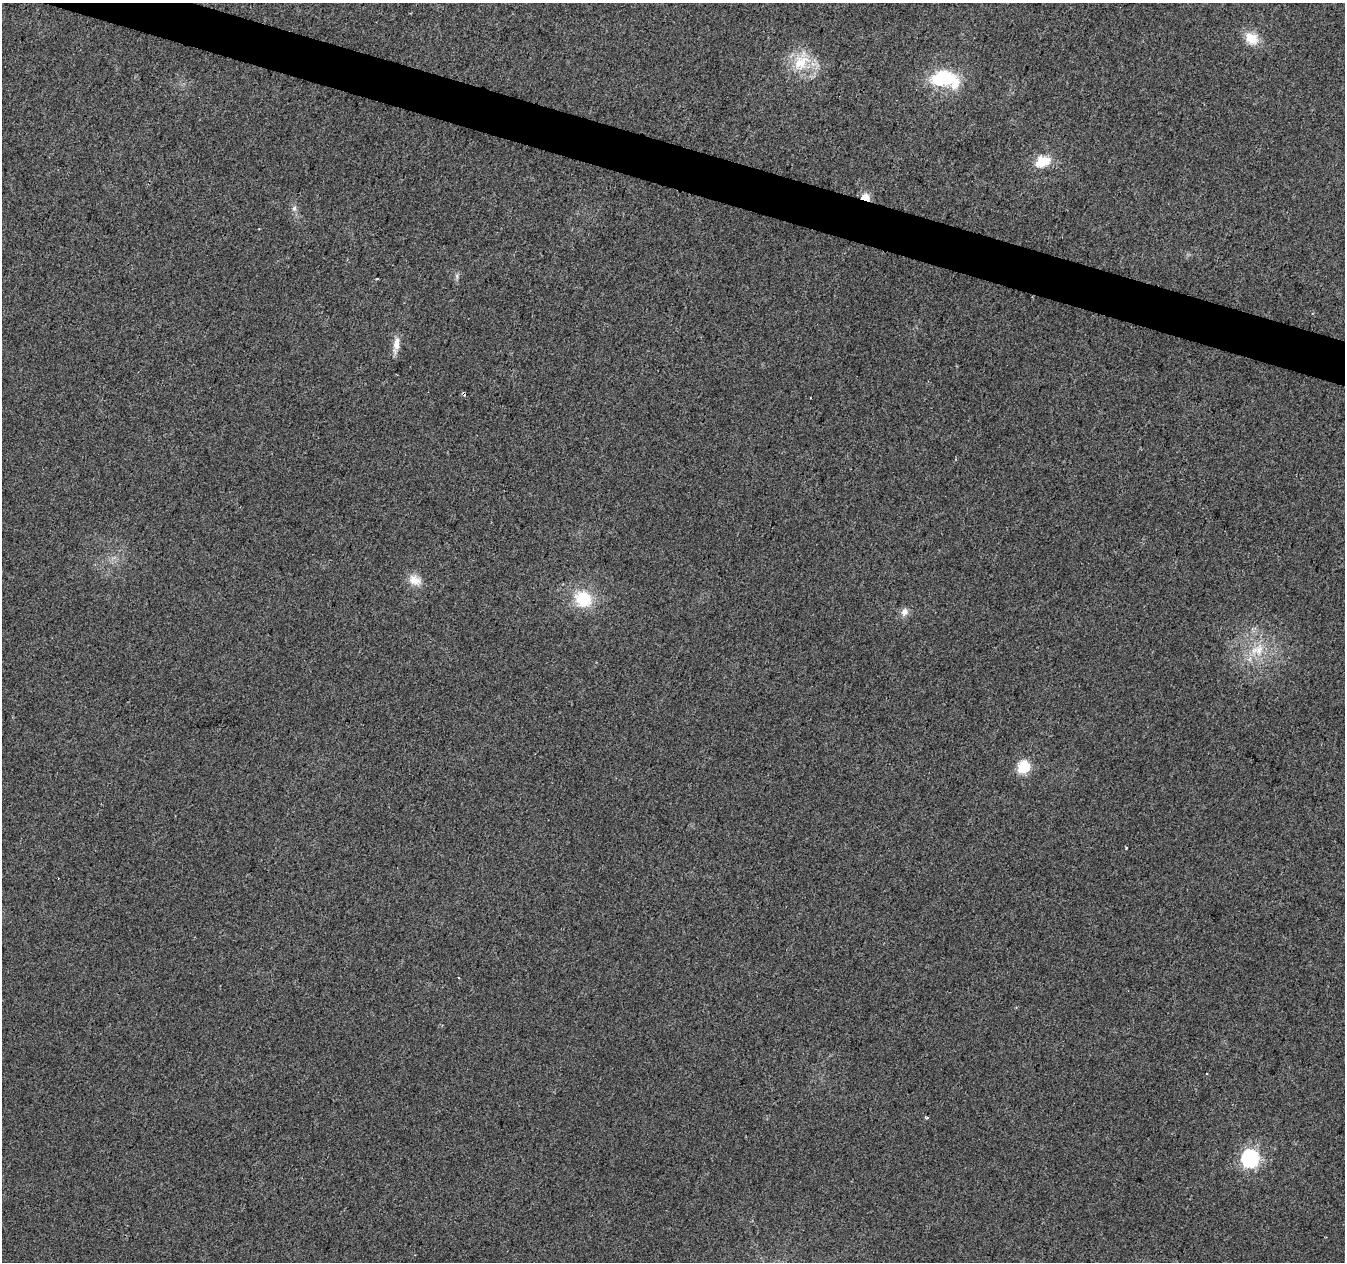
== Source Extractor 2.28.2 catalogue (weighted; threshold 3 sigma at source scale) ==
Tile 11 of 4 x 4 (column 3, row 3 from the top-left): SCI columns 2687-4029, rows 1477-2736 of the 5380 x 5537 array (HDU 1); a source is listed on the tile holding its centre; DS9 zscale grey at full resolution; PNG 1347 x 1264 px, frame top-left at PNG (2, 3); no overlay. Shown black and unused: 3% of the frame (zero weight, under 2 of 3 exposures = <1% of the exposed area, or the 3 px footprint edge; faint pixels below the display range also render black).
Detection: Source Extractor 2.28.2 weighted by HDU 2 'WHT'; one run over the whole footprint, this tile lists its part. Background 0.0263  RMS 0.0056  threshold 0.0254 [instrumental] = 3 sigma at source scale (4.5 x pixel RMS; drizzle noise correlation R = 1.50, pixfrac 1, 0.0396/0.0396 arcsec/px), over >= 5 px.
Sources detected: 19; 1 cosmic-ray / hot-pixel residue — not listed; the other 18 listed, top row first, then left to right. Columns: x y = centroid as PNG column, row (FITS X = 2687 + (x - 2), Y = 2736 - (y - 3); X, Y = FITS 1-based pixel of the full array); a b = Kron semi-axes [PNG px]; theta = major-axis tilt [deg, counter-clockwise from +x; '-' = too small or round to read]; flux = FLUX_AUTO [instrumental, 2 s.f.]
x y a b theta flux
1251 38 18 15 -34 9.4
801 62 32 20 63 19
944 79 23 12 -9 46
1042 161 18 13 21 12
865 198 6 4 -22 17
294 208 6 5 - 1.3
457 276 9 4 -77 1.2
377 279 2 2 - 0.64
396 344 22 8 82 5.2
810 398 2 2 - 0.41
415 580 18 12 -22 6.7
583 599 20 18 -36 22
905 612 10 8 68 3.5
1258 650 23 17 31 16
1024 767 6 6 - 63
1207 1074 3 3 - 0.85
926 1118 6 4 -36 0.78
1250 1158 7 7 - 180
Overlapping masked pixels (flux is a lower limit): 1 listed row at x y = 865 198
Unlisted compact peaks at least as high as the median listed source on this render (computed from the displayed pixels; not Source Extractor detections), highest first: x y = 1126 848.